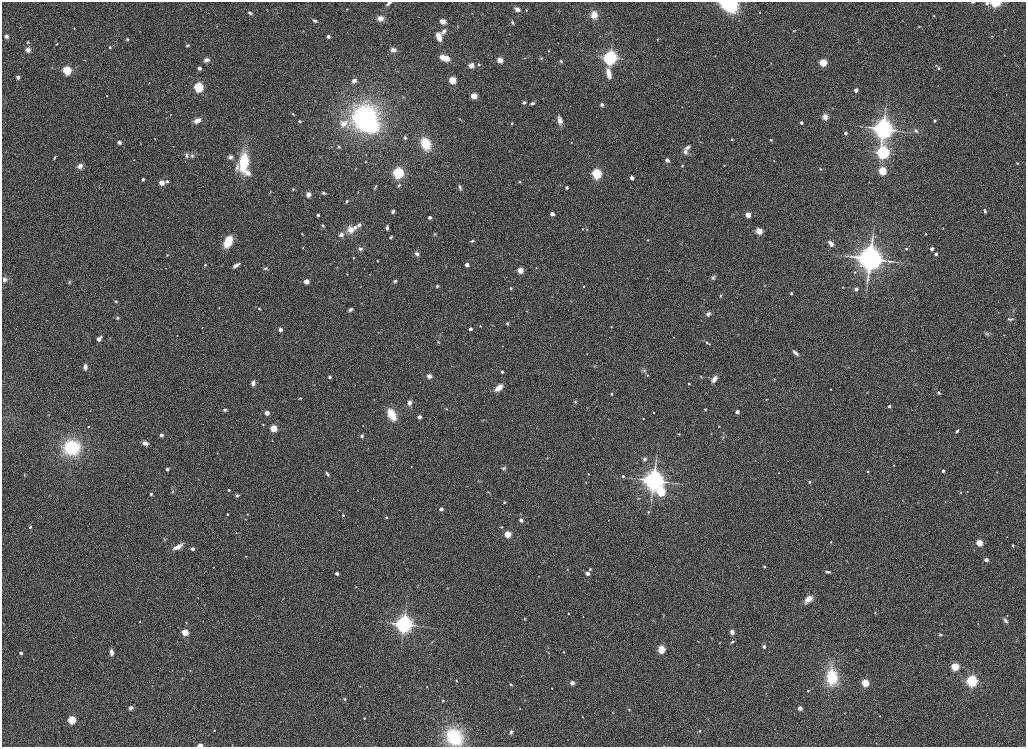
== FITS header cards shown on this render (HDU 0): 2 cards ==
NAXIS1  =                 2048
NAXIS2  =                 1489

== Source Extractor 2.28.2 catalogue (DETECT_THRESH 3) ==
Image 2048 x 1489 px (HDU 0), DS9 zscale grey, zoomed out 1/2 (1 PNG px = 2 x 2 image px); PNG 1028 x 749 px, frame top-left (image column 1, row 1489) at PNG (2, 2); no overlay
Background 1160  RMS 5.8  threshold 17.4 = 3 sigma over >= 5 px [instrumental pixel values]
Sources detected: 371; all 371 listed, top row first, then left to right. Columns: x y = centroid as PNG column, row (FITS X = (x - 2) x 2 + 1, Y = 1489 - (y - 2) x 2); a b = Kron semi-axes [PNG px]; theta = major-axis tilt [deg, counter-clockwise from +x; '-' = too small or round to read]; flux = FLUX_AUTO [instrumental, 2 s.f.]
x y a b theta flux
973 2 6 2 -1 860
389 3 7 3 29 3100
987 3 3 3 - 3300
995 3 5 3 - 52000
729 5 15 10 -21 65000
347 9 3 2 - 670
517 9 7 5 -26 5300
526 10 2 2 - 750
760 12 2 2 - 560
250 13 4 3 - 3800
472 13 2 2 - 440
594 15 7 6 - 15000
934 16 3 3 - 900
380 18 6 6 - 9400
315 21 6 3 -27 3000
443 21 6 4 -18 7900
512 22 4 3 - 1800
216 26 3 2 - 620
458 27 3 2 - 550
919 27 5 3 - 970
74 28 2 2 - 730
794 30 4 2 - 750
303 31 3 2 - 460
444 31 8 4 54 4400
7 36 4 3 - 4000
328 36 3 3 - 8200
600 36 2 2 - 410
992 36 4 2 - 930
439 37 7 4 -71 18000
127 39 4 4 - 1500
657 39 4 4 - 1200
28 42 3 3 - 1100
57 44 4 3 - 1000
187 45 4 3 - 1800
110 47 3 3 - 2300
28 50 5 4 - 5900
393 50 6 5 - 6500
548 51 2 2 - 660
1004 55 2 2 - 550
715 56 3 2 - 680
444 58 8 4 -20 22000
524 58 3 2 - 620
541 58 4 4 - 1500
610 58 7 7 - 180000
206 60 7 5 9 6000
500 60 4 4 - 12000
561 61 4 3 - 1500
771 63 3 2 - 450
823 63 3 3 - 89000
479 64 2 2 - 1600
471 65 5 4 - 6900
199 68 3 3 - 10000
939 68 5 5 - 2400
67 70 3 3 - 190000
608 73 12 5 -77 13000
18 77 3 2 - 7300
452 80 3 3 - 84000
354 81 5 4 - 5900
198 87 4 4 - 140000
856 90 3 3 - 11000
1006 95 2 2 - 410
107 96 2 2 - 700
474 96 4 3 - 45000
524 102 4 4 - 2600
532 103 5 3 - 2700
602 105 3 3 - 4500
293 114 4 3 - 1400
365 116 23 17 16 200000
825 117 7 6 - 6100
460 119 3 2 - 510
197 120 8 5 19 8400
560 120 10 5 -78 7400
300 121 3 3 - 1500
935 121 4 3 - 1900
512 123 3 3 - 1200
801 123 3 3 - 2300
344 124 12 9 31 14000
368 125 17 11 0 120000
883 129 10 9 - 340000
916 131 7 4 -38 3100
845 133 3 3 - 4500
313 138 3 2 - 430
405 138 5 4 - 1800
155 139 3 2 - 560
732 139 4 3 - 1400
771 140 4 3 - 1100
119 142 4 4 - 4600
571 142 3 3 - 600
426 144 11 7 -64 35000
339 147 4 3 - 1900
687 147 9 5 25 4100
6 151 3 2 - 380
685 151 7 6 - 5500
883 153 7 6 - 160000
187 156 7 5 89 3500
192 156 6 5 - 3200
230 157 5 4 - 3900
54 158 6 3 68 1700
134 160 3 2 - 390
667 160 3 3 - 8000
365 161 3 3 - 780
774 161 3 2 - 720
244 162 15 7 84 70000
1017 163 3 3 - 1000
724 165 4 3 - 790
80 166 7 6 - 6100
682 166 4 3 - 1200
237 167 13 5 77 5600
356 169 3 2 - 510
821 169 4 3 - 1300
882 171 3 3 - 110000
248 173 9 7 -26 7700
398 173 5 5 - 150000
597 174 5 5 - 110000
632 178 3 3 - 8300
143 179 2 2 - 3900
167 181 3 3 - 3300
519 182 4 3 - 1200
162 183 3 3 - 32000
399 185 5 4 - 1700
376 186 3 3 - 830
460 187 6 3 -69 2700
374 188 5 2 - 980
567 188 3 3 - 2300
293 189 3 3 - 1400
270 192 6 2 62 870
358 192 3 2 - 470
324 193 4 3 - 2300
308 195 5 4 - 6700
347 201 4 3 - 2000
393 211 5 4 - 2800
985 211 4 3 - 2500
552 214 3 3 - 14000
318 215 3 3 - 1700
748 215 3 3 - 31000
430 217 2 2 - 5700
359 225 6 5 - 4200
323 226 5 3 - 1400
355 227 6 5 - 3800
387 228 4 3 - 3800
943 228 3 2 - 580
583 229 3 2 - 830
587 229 4 3 - 1200
350 230 8 8 - 12000
759 231 6 5 - 11000
302 234 4 2 - 830
341 234 5 5 - 4800
435 234 4 4 - 940
925 234 2 2 - 570
391 237 4 3 - 1500
648 240 3 3 - 740
472 241 4 3 - 1500
228 242 11 7 63 32000
831 243 6 4 -50 7600
303 248 3 2 - 670
360 249 6 5 - 3200
906 249 3 3 - 1600
932 249 3 3 - 8000
417 254 5 4 - 3600
936 254 2 2 - 4400
167 255 4 4 - 1300
353 257 3 2 - 730
870 259 12 12 - 530000
377 260 2 2 - 640
205 265 4 3 - 1700
236 265 9 4 32 5100
467 265 3 3 - 14000
166 268 2 2 - 480
265 268 5 5 - 2400
536 268 2 2 - 680
520 270 3 3 - 40000
855 272 4 3 - 1400
347 274 2 2 - 660
713 277 5 4 - 2400
4 279 8 7 - 5700
306 281 3 3 - 27000
395 281 4 3 - 2500
69 282 5 3 - 1500
437 286 3 2 - 1500
584 286 2 2 - 1200
843 287 4 2 - 680
511 288 3 3 - 1300
856 289 2 2 - 5800
791 293 4 3 - 1600
721 296 4 3 - 1600
116 301 4 3 - 1300
219 308 2 2 - 650
259 309 4 3 - 1700
350 309 4 3 - 3000
1013 311 4 2 - 870
998 312 2 2 - 380
708 314 6 4 36 3700
117 318 3 3 - 2000
1008 319 4 3 - 910
1011 319 5 4 - 1800
507 323 4 4 - 1800
480 326 3 2 - 620
202 327 3 2 - 520
611 327 3 2 - 690
470 329 2 2 - 6800
280 330 3 3 - 10000
378 332 3 2 - 460
988 333 5 5 - 2300
177 335 2 2 - 490
1004 335 3 2 - 410
101 337 3 2 - 1500
674 337 2 2 - 520
98 339 3 3 - 11000
438 342 4 3 - 1200
707 342 3 3 - 1500
709 344 3 2 - 560
795 353 8 4 -44 5300
587 354 2 2 - 620
85 367 7 4 -86 5600
644 370 7 5 -45 2600
502 372 2 2 - 3000
647 375 3 3 - 920
429 376 4 4 - 6300
330 377 4 4 - 3200
701 377 4 3 - 790
714 379 7 4 60 9000
774 379 3 2 - 510
253 383 5 4 - 7500
689 384 2 2 - 1500
499 388 6 4 37 19000
831 389 2 1 - 590
867 392 3 3 - 760
939 393 4 3 - 1500
611 394 2 2 - 2200
300 398 5 3 - 1200
766 399 3 3 - 690
575 402 3 3 - 1300
409 403 6 5 - 4600
889 406 2 2 - 4800
446 409 3 3 - 850
705 409 3 3 - 1200
225 410 6 5 - 2900
654 412 2 2 - 480
737 412 3 2 - 8000
267 413 3 3 - 19000
391 414 8 5 -62 38000
49 415 3 2 - 440
419 417 3 3 - 10000
643 419 2 2 - 1000
263 425 4 3 - 1000
719 426 3 2 - 630
88 427 2 2 - 740
273 428 3 3 - 82000
957 431 4 3 - 2200
678 434 4 3 - 1100
161 435 4 4 - 3300
362 436 4 4 - 2200
723 437 7 4 65 1800
593 438 2 2 - 440
272 441 3 3 - 810
145 443 6 4 -22 5000
71 447 14 12 14 87000
368 449 3 2 - 420
217 453 4 3 - 690
547 458 3 3 - 740
645 459 5 5 - 2200
894 465 2 2 - 580
411 466 2 2 - 550
504 468 5 4 - 2200
167 469 4 4 - 2400
943 471 2 2 - 5500
867 472 2 2 - 1900
778 473 2 2 - 410
327 474 7 4 -58 2900
588 474 3 2 - 1200
24 475 3 3 - 680
623 476 3 2 - 2500
654 481 10 10 - 340000
809 482 2 2 - 2900
586 483 2 2 - 500
229 490 3 3 - 2700
358 490 3 2 - 430
172 491 4 3 - 1000
967 491 2 2 - 440
488 492 5 2 - 980
661 492 4 4 - 110000
961 492 3 2 - 610
151 494 2 2 - 2800
237 495 5 5 - 2600
639 498 5 2 - 720
504 502 3 3 - 1100
945 502 3 2 - 510
441 509 3 3 - 3900
648 512 3 3 - 1400
227 514 2 2 - 1400
247 514 3 3 - 890
343 515 2 2 - 1600
386 517 2 2 - 1700
245 519 3 2 - 550
521 520 3 2 - 7300
608 520 2 2 - 330
30 527 2 2 - 2600
501 527 3 3 - 840
238 532 2 1 - 320
236 533 2 2 - 500
508 534 3 3 - 73000
831 542 3 3 - 990
979 543 3 3 - 60000
1013 545 2 2 - 1900
177 547 10 4 29 9900
192 549 3 2 - 8100
246 556 3 2 - 680
986 560 4 4 - 3600
214 567 2 2 - 480
764 567 3 3 - 1800
590 569 3 2 - 1700
567 570 3 3 - 770
828 572 7 3 -17 3100
337 573 2 2 - 7100
587 573 3 3 - 13000
538 576 2 2 - 450
356 587 3 2 - 450
809 599 9 5 40 13000
875 613 3 2 - 640
568 614 2 2 - 980
1007 615 3 2 - 370
663 616 5 2 - 930
583 617 2 2 - 440
524 619 4 2 - 900
1005 620 8 4 -53 3400
140 621 2 2 - 590
404 624 8 8 - 290000
185 632 3 3 - 67000
732 632 5 4 - 5600
940 634 4 4 - 2200
698 641 3 2 - 490
432 642 5 2 - 1100
732 642 5 3 - 1700
720 643 3 2 - 630
764 647 3 2 - 7600
548 648 3 2 - 550
661 649 7 6 - 14000
111 652 6 4 -88 5600
564 652 2 2 - 1100
21 653 2 2 - 5400
548 653 3 2 - 590
955 667 3 3 - 120000
190 671 3 3 - 660
521 676 3 2 - 330
832 677 16 10 -85 61000
456 680 4 3 - 940
972 681 6 6 - 110000
572 683 3 3 - 12000
865 683 3 3 - 110000
511 684 3 2 - 1400
360 686 3 2 - 470
427 687 2 2 - 640
552 688 2 2 - 740
808 691 3 2 - 1100
345 699 4 3 - 1200
443 700 3 2 - 1100
525 700 3 2 - 500
130 708 6 5 - 3300
520 708 3 2 - 550
800 708 3 3 - 13000
629 710 3 3 - 940
612 712 3 2 - 780
880 716 3 2 - 580
583 717 3 2 - 690
364 718 2 2 - 1800
72 720 3 3 - 120000
214 730 2 2 - 980
700 731 3 3 - 1600
511 732 6 4 58 3100
454 737 13 11 -53 91000
200 746 3 2 - 28000
At the frame edge (FLAGS 8, measured only in part): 6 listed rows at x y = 973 2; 389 3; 987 3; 995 3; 729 5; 200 746